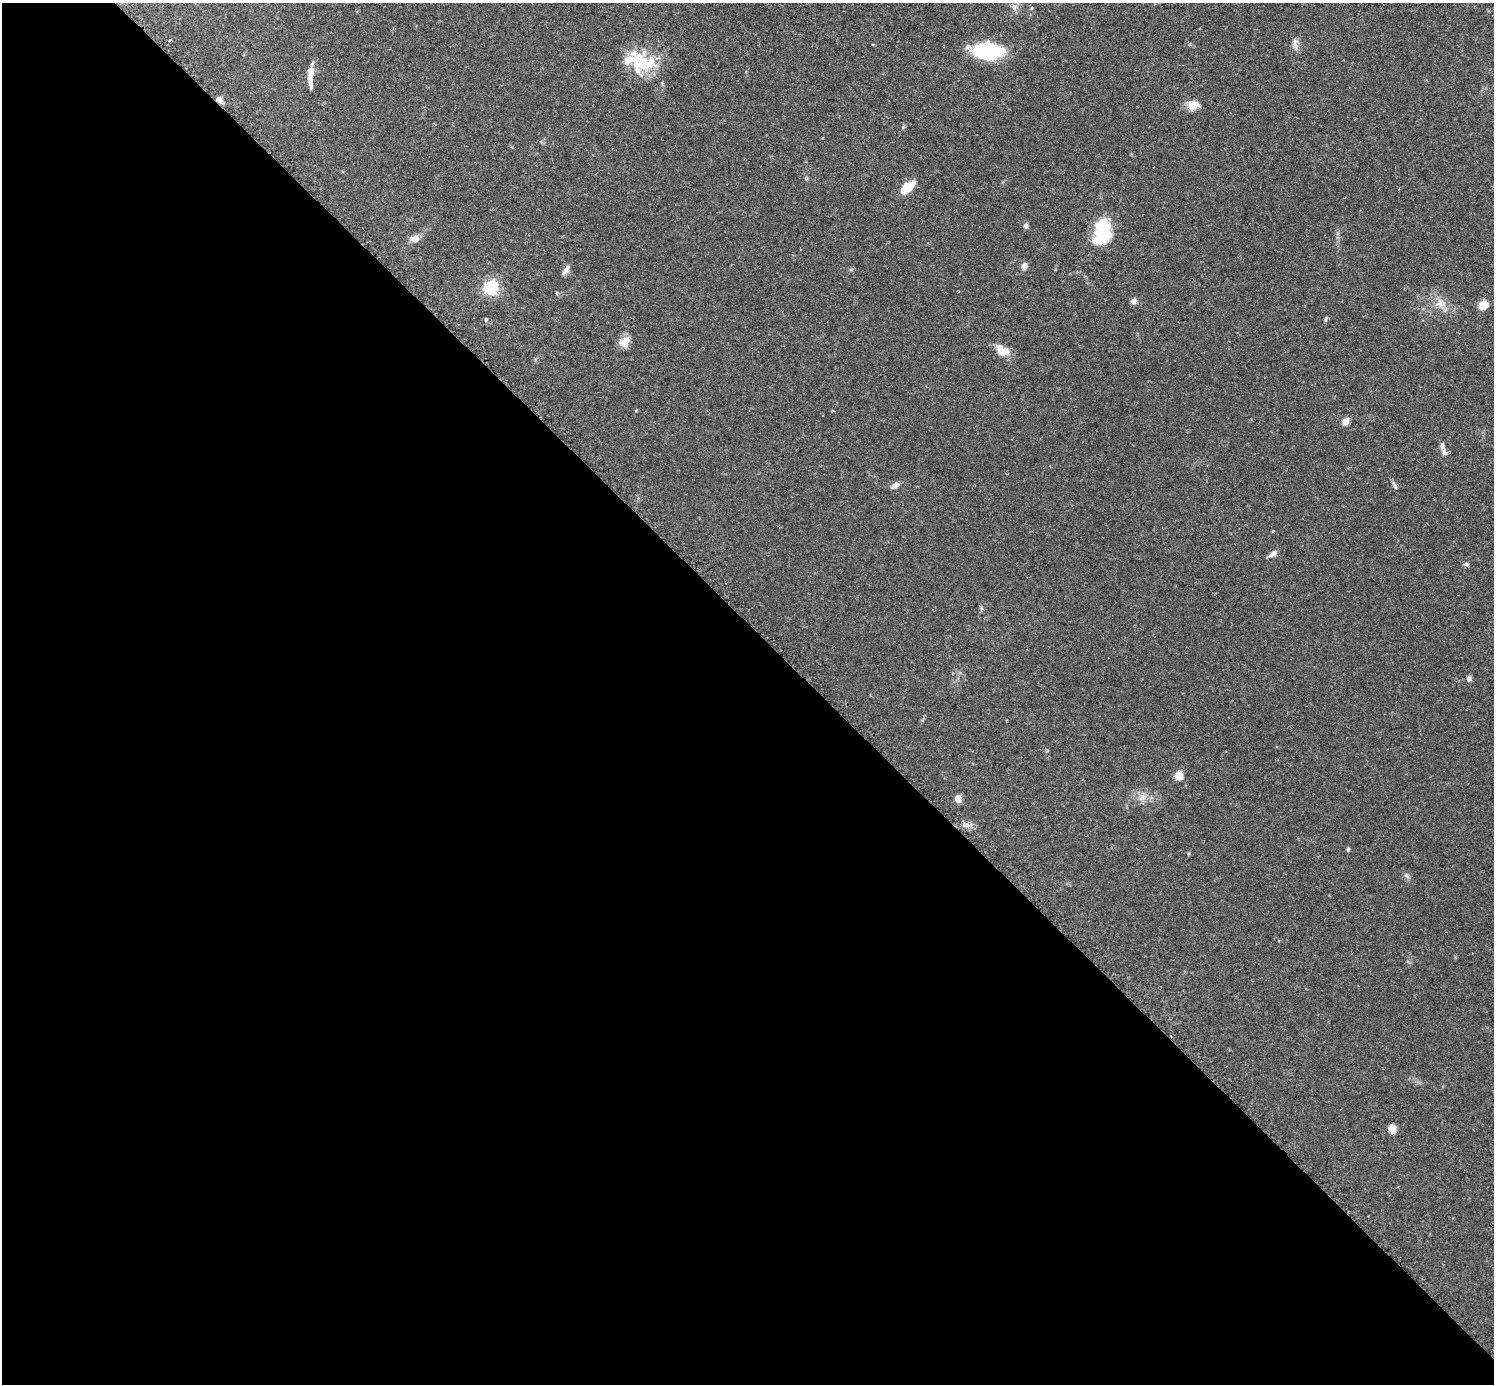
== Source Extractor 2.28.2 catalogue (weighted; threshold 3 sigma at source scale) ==
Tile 9 of 4 x 4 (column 1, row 3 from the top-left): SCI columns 41-1532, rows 1573-2954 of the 6041 x 6041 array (HDU 1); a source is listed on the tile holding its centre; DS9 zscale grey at full resolution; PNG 1496 x 1386 px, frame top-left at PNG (2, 3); no overlay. Shown black and unused: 55% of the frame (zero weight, under 2 of 3 exposures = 2% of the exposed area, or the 3 px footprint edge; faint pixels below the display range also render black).
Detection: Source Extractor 2.28.2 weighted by HDU 2 'WHT'; one run over the whole footprint, this tile lists its part. Background 0.102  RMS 0.0058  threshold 0.0261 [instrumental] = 3 sigma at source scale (4.5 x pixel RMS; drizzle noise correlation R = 1.50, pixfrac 1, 0.05/0.05 arcsec/px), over >= 5 px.
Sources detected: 48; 2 inside a brighter object's white glare — not listed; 6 inside a brighter listed object's ellipse — not listed separately; the other 40 listed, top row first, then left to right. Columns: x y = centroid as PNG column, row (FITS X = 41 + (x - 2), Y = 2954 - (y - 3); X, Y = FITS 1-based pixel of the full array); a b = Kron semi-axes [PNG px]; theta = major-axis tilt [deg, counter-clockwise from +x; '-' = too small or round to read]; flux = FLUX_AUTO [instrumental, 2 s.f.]
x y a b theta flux
1014 7 11 7 44 2.9
1031 8 5 3 - 0.55
169 41 4 3 - 0.57
1295 44 18 8 -85 3.6
981 51 22 17 18 30
628 60 17 11 50 6.7
651 63 26 22 80 18
310 76 27 6 89 7.3
219 100 8 6 -54 3.2
1191 105 17 9 -89 4.7
908 187 16 8 39 14
1026 226 7 6 - 1.5
1102 232 27 18 -87 30
415 239 11 8 15 4.6
1024 266 7 6 - 4.1
566 270 15 6 58 2.8
491 287 6 6 - 150
1134 301 7 6 - 2.5
1441 303 17 14 -51 8.2
1483 305 10 8 32 8.3
486 319 5 4 - 0.71
1326 319 8 4 72 0.95
625 342 14 11 49 6
1002 350 16 10 -26 10
1345 421 5 4 - 14
1444 452 13 7 -71 2.4
895 485 11 6 35 3
1394 486 11 5 -62 1.5
1273 531 3 2 - 0.64
1273 554 11 6 36 2.9
1466 564 7 5 9 1.2
981 609 6 4 72 0.93
1469 678 6 5 - 2.1
1179 776 5 5 - 22
1142 797 13 9 45 4.8
958 799 5 4 - 12
965 825 9 4 1 2.2
1348 849 6 4 88 0.85
1406 876 10 4 -50 1.5
1392 1128 11 9 -88 3.8
Overlapping masked pixels (flux is a lower limit): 1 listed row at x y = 219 100